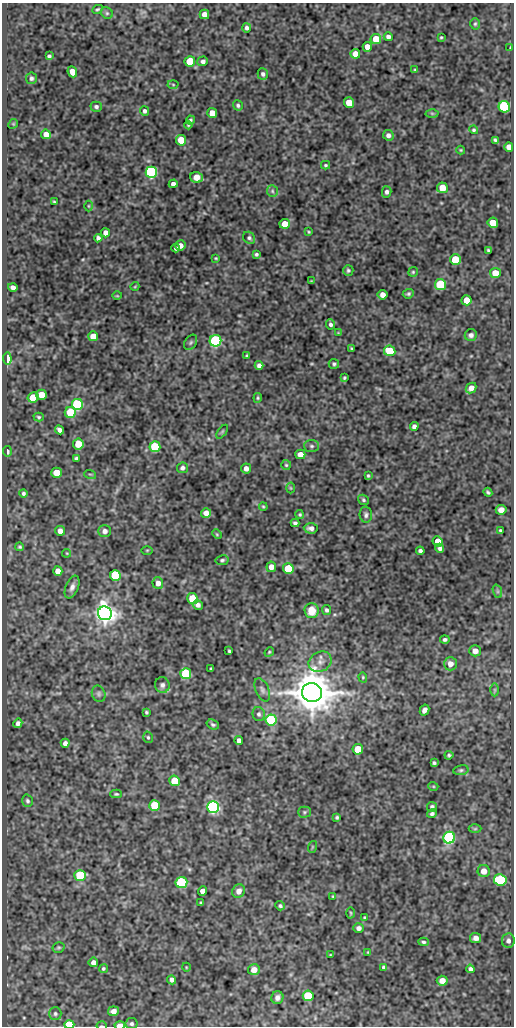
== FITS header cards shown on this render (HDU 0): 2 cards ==
NAXIS1  =                  512
NAXIS2  =                 1024

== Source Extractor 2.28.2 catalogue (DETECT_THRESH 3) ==
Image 512 x 1024 px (HDU 0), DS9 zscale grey, 1 PNG px = 1 image px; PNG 516 x 1028 px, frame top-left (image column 1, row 1024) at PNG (2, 3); each listed source drawn as its Kron ellipse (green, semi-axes under 4 px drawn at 4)
Background 76.7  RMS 0.49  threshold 1.48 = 3 sigma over >= 5 px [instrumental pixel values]
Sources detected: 211; all 211 listed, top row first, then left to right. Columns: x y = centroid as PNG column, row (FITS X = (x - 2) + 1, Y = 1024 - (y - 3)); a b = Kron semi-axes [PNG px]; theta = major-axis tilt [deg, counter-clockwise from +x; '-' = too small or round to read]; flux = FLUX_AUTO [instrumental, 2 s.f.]
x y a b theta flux
98 9 5 3 - 47
107 13 6 5 - 61
204 14 5 4 - 230
475 24 6 5 - 49
246 28 4 4 - 80
388 37 4 4 - 110
441 37 3 2 - 33
376 39 5 5 - 750
367 47 5 4 - 340
510 48 3 2 - 23
355 54 5 5 - 330
49 56 4 3 - 57
190 61 5 5 - 1100
203 61 5 5 - 110
415 70 3 3 - 34
72 72 6 4 -66 290
263 74 6 5 - 85
31 78 6 5 - 82
173 85 5 3 - 32
349 103 5 5 - 650
238 105 5 4 - 66
96 107 6 5 - 78
504 107 6 5 - 3500
144 111 5 4 - 75
212 113 5 5 - 430
432 113 6 4 -1 42
190 120 4 4 - 54
13 124 5 4 - 32
188 125 4 4 - 42
474 130 4 4 - 44
46 134 5 4 - 260
388 135 5 5 - 120
181 140 5 5 - 860
495 140 4 3 - 57
509 147 5 4 - 310
461 150 4 4 - 33
326 165 4 3 - 43
151 172 5 5 - 6800
197 177 6 5 - 390
173 184 4 4 - 140
442 188 5 5 - 540
272 191 6 5 - 70
387 192 5 4 - 90
54 202 3 2 - 39
88 206 5 3 - 31
493 223 5 5 - 540
285 224 5 5 - 610
309 232 4 3 - 37
105 233 4 4 - 200
98 238 4 4 - 99
249 238 6 5 - 75
180 246 5 5 - 220
176 248 4 3 - 72
488 251 3 3 - 54
256 254 4 4 - 57
216 258 3 3 - 33
455 260 5 5 - 1500
348 270 5 5 - 58
413 272 5 5 - 44
495 273 5 5 - 570
311 281 3 3 - 24
440 285 5 5 - 2200
135 286 4 3 - 26
13 287 5 4 - 150
408 294 6 4 24 58
383 295 5 5 - 210
117 296 5 3 - 30
466 300 5 5 - 400
330 324 5 4 - 74
338 333 4 4 - 26
471 335 6 5 - 110
93 336 5 5 - 410
215 341 6 5 - 4800
191 342 8 5 59 68
351 349 3 2 - 36
390 351 5 5 - 1200
247 356 4 3 - 46
7 358 6 3 -84 700
334 364 5 5 - 60
259 365 4 4 - 120
344 378 4 3 - 44
471 388 6 4 44 230
41 395 5 5 - 530
33 397 5 5 - 710
258 398 5 3 - 41
77 404 5 5 - 4500
70 412 5 5 - 1100
39 417 5 4 - 48
414 426 4 4 - 100
59 430 5 4 - 120
222 432 8 4 55 42
78 444 5 5 - 610
312 446 7 6 - 81
155 447 5 5 - 2100
7 451 5 4 - 98
300 454 5 4 - 280
76 459 4 4 - 88
286 465 5 5 - 46
182 468 5 5 - 91
246 468 5 5 - 170
56 473 5 5 - 520
90 474 6 3 -18 34
368 476 3 3 - 43
290 488 5 3 - 32
488 492 4 3 - 54
23 493 4 4 - 63
363 500 6 5 - 57
263 507 4 3 - 37
501 510 5 5 - 230
206 513 5 5 - 230
300 514 4 4 - 46
366 515 8 6 -86 89
295 523 4 4 - 74
311 528 7 5 -4 120
500 530 3 3 - 41
60 531 5 5 - 190
105 531 6 6 - 130
217 534 5 4 - 36
438 541 5 5 - 460
20 547 4 4 - 56
440 548 5 4 - 97
147 550 5 3 - 31
420 551 4 4 - 79
67 553 4 4 - 31
222 560 6 5 - 61
271 567 5 5 - 230
288 569 5 5 - 1400
58 571 5 4 - 270
115 575 5 5 - 2200
158 583 6 5 - 220
72 587 12 6 67 170
497 591 7 4 -72 66
192 599 5 5 - 1200
198 605 5 4 - 120
327 610 5 4 - 81
312 611 7 7 - 590
105 613 7 6 - 28000
445 639 5 4 - 72
229 651 3 3 - 46
475 651 5 5 - 240
269 652 5 4 - 39
320 662 12 10 29 260
450 664 7 6 - 240
211 669 3 3 - 54
186 674 5 5 - 3000
363 677 5 4 - 37
162 685 8 7 - 110
262 690 12 6 -67 120
495 690 6 4 90 46
312 693 10 9 - 110000
99 694 8 6 -67 86
424 710 6 4 60 130
146 712 4 3 - 45
259 714 7 6 - 83
271 720 5 5 - 3500
18 723 5 4 - 110
213 725 6 4 -22 63
148 737 6 4 -73 50
239 740 4 4 - 140
65 743 4 4 - 140
358 749 5 5 - 790
449 755 4 3 - 52
434 763 4 3 - 54
461 770 7 5 10 62
174 781 5 5 - 1000
433 786 5 3 - 32
116 794 5 4 - 42
27 801 6 5 - 69
155 806 5 5 - 1300
213 807 6 6 - 9900
432 807 5 5 - 91
304 812 6 5 - 67
432 813 5 4 - 76
337 817 3 3 - 50
475 829 6 4 1 43
449 838 6 6 - 6600
312 847 6 3 72 33
484 871 6 6 - 270
80 875 5 5 - 2100
500 880 6 6 - 3400
181 883 6 5 - 3000
203 891 4 4 - 220
239 891 7 6 - 220
333 896 4 3 - 34
201 903 3 2 - 32
280 906 5 4 - 62
351 913 5 3 - 36
365 917 4 4 - 39
359 928 5 5 - 140
476 938 5 5 - 160
508 941 7 6 - 130
424 942 5 4 - 65
58 947 6 5 - 51
368 952 3 2 - 22
330 955 3 2 - 25
93 962 5 4 - 170
186 967 4 3 - 25
384 967 4 4 - 73
103 969 4 4 - 45
470 969 4 4 - 90
254 970 6 5 - 240
172 980 4 4 - 130
442 981 5 5 - 250
308 996 5 5 - 1700
277 998 6 6 - 140
113 1011 5 5 - 200
55 1014 6 6 - 70
131 1024 6 5 - 78
69 1025 5 4 - 2200
120 1025 5 3 - 530
102 1026 5 2 - 40
At the frame edge (FLAGS 8, measured only in part): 3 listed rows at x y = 69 1025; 120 1025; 102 1026